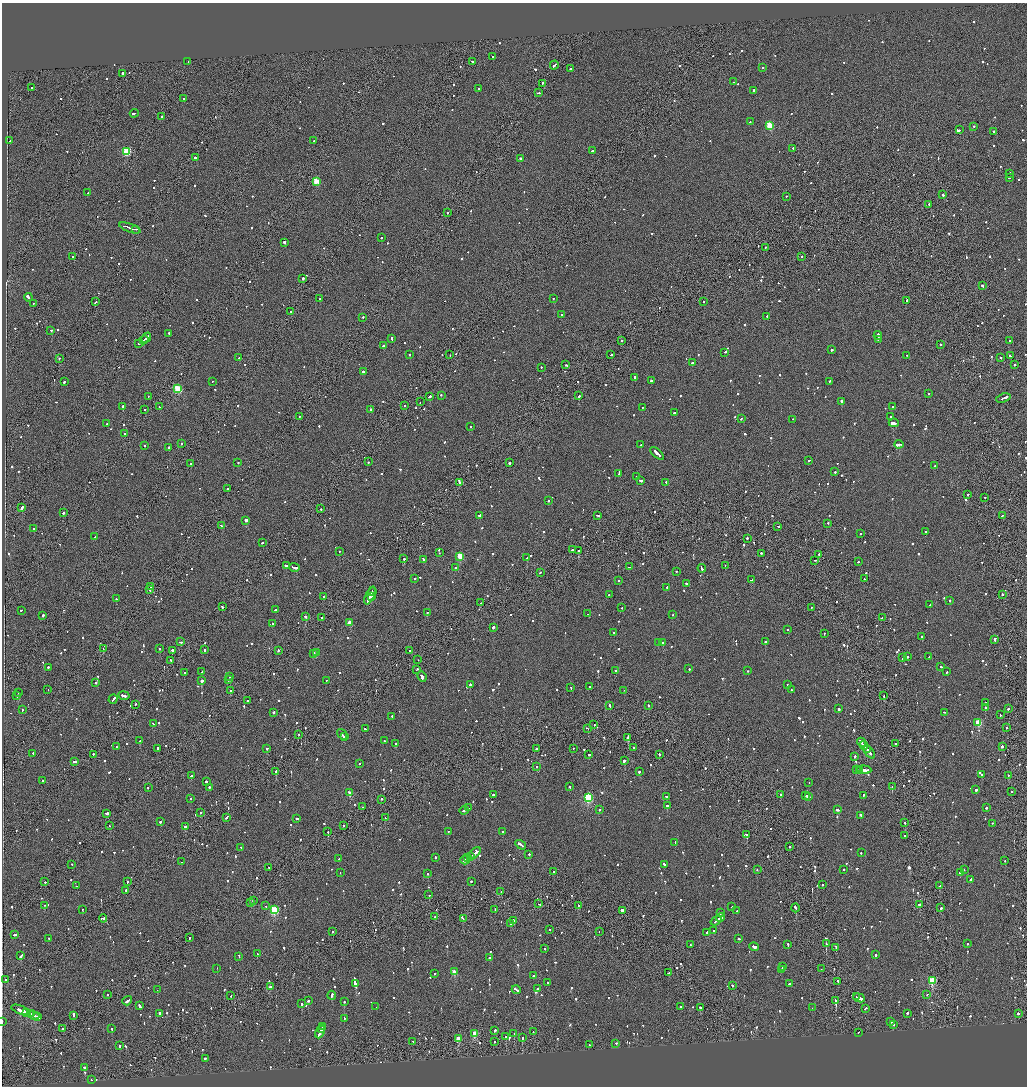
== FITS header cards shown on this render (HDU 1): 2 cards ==
NAXIS1  =                 2050
NAXIS2  =                 2168

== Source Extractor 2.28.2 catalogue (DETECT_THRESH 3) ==
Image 2050 x 2168 px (HDU 1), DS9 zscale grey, zoomed out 1/2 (1 PNG px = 2 x 2 image px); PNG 1029 x 1088 px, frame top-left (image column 2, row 2167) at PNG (2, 3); each listed source drawn as its Kron ellipse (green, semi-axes under 4 px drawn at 4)
Background -0.0762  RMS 0.067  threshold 0.201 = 3 sigma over >= 5 px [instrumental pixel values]
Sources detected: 1417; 54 cannot appear on this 1/2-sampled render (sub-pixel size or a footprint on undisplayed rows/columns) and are neither listed nor drawn; of the other 1363, the 500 brightest by FLUX_AUTO listed and drawn (863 fainter detections omitted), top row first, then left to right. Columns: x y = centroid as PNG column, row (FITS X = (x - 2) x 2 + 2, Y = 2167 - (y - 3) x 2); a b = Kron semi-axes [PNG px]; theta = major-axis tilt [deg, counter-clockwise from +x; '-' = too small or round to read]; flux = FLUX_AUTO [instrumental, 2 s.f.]
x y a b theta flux
492 57 2 2 - 160
188 61 2 1 - 110
473 62 3 2 - 190
554 65 4 2 - 290
763 67 2 2 - 160
570 69 2 2 - 140
123 74 2 2 - 13000
733 82 2 2 - 120
542 83 2 1 - 120
32 88 2 2 - 120
479 89 2 2 - 170
754 90 2 2 - 210
538 93 3 2 - 170
184 99 2 2 - 120
134 113 4 2 - 540
162 116 2 1 - 330
750 122 2 2 - 160
770 125 3 3 - 640
974 126 2 2 - 150
959 130 2 2 - 130
993 131 2 2 - 470
10 140 2 2 - 210
314 141 2 2 - 110
793 148 2 2 - 150
592 151 3 2 - 97
127 152 3 3 - 860
195 157 2 2 - 310
520 158 2 2 - 680
1010 173 3 2 - 250
1009 178 3 2 - 630
316 181 3 3 - 420
88 193 2 1 - 160
943 195 2 2 - 1000
786 196 2 2 - 100
929 204 2 2 - 500
447 213 2 1 - 180
130 228 11 2 -20 890
136 229 2 1 - 130
381 238 2 2 - 210
284 242 2 2 - 910
765 247 2 2 - 120
802 256 2 2 - 120
73 257 2 1 - 200
303 278 2 2 - 610
982 286 3 2 - 270
28 297 4 2 - 1100
553 298 2 2 - 140
320 299 2 1 - 490
907 300 3 2 - 210
704 301 2 1 - 96
95 302 3 1 - 110
33 303 2 2 - 140
291 311 2 2 - 200
561 314 2 1 - 150
767 316 2 2 - 230
363 317 2 2 - 100
51 330 3 2 - 110
169 333 2 2 - 130
878 335 4 2 - 470
146 337 5 1 - 320
392 339 3 2 - 140
878 339 2 2 - 110
144 340 4 2 - 440
1009 340 2 2 - 100
622 341 2 1 - 710
139 343 2 1 - 170
383 345 2 2 - 280
940 345 2 2 - 300
831 350 2 2 - 400
725 352 3 2 - 140
410 354 2 2 - 150
450 355 2 2 - 97
611 355 2 2 - 100
907 355 2 1 - 120
1010 355 2 2 - 150
239 357 2 2 - 350
59 358 2 2 - 170
1001 358 2 2 - 130
692 362 2 2 - 280
566 365 2 1 - 130
1015 365 2 2 - 250
541 367 2 2 - 160
363 371 2 2 - 340
634 378 4 2 - 250
212 381 2 2 - 120
651 381 2 2 - 200
830 381 2 2 - 180
64 382 2 2 - 200
178 389 3 3 - 920
929 394 2 2 - 130
441 395 2 2 - 150
148 396 2 1 - 120
429 396 3 2 - 200
579 396 2 2 - 470
1003 398 7 2 20 500
841 401 3 2 - 530
420 402 2 2 - 98
404 405 2 1 - 150
123 406 3 2 - 810
159 407 2 1 - 120
642 407 2 2 - 99
893 407 2 2 - 97
145 409 2 1 - 110
370 409 2 2 - 260
674 413 2 2 - 170
299 416 2 2 - 110
890 417 2 2 - 100
741 419 2 2 - 150
793 419 2 2 - 110
894 423 5 2 - 2300
107 424 2 2 - 350
471 427 2 2 - 100
125 433 2 1 - 160
181 443 2 2 - 390
899 444 4 2 - 1200
145 445 2 2 - 120
641 445 2 2 - 430
169 447 2 1 - 620
657 453 8 2 -42 460
809 460 3 2 - 170
238 462 2 2 - 100
368 462 2 2 - 110
509 463 2 2 - 1000
191 464 2 2 - 1300
935 466 3 2 - 180
835 472 2 2 - 110
619 473 4 2 - 200
636 476 2 2 - 140
640 480 3 2 - 260
460 482 4 2 - 940
666 482 2 2 - 230
227 489 2 2 - 110
968 495 2 2 - 120
985 497 2 2 - 620
548 501 2 2 - 150
22 507 3 2 - 290
321 509 2 2 - 99
63 513 2 2 - 400
480 515 3 2 - 420
598 515 4 2 - 170
1002 515 3 1 - 250
246 520 2 2 - 670
828 523 2 2 - 210
221 526 3 2 - 200
778 526 3 2 - 380
34 528 2 2 - 760
926 532 2 2 - 130
860 534 2 2 - 200
95 537 2 2 - 150
747 538 2 2 - 550
262 543 2 2 - 140
572 550 2 2 - 600
578 550 2 2 - 560
339 551 2 2 - 360
439 553 2 2 - 100
761 553 2 2 - 190
819 554 2 2 - 130
460 556 3 3 - 580
527 557 3 2 - 130
404 559 2 2 - 210
423 559 3 2 - 210
815 560 2 1 - 98
858 562 2 1 - 320
286 565 3 2 - 300
725 565 2 1 - 180
294 567 5 2 - 400
456 567 2 2 - 110
629 567 3 2 - 120
702 568 4 2 - 310
677 571 2 1 - 200
540 572 2 1 - 120
414 578 2 2 - 230
864 579 4 2 - 260
619 580 2 2 - 110
751 580 2 2 - 200
686 583 2 2 - 180
151 587 2 2 - 120
667 587 2 2 - 140
150 589 3 2 - 230
372 591 3 1 - 190
1002 594 2 2 - 210
370 595 9 2 66 1200
609 595 2 2 - 100
323 596 2 2 - 130
372 597 2 2 - 120
116 599 2 2 - 130
949 600 2 2 - 250
481 603 2 1 - 120
930 605 2 2 - 110
222 607 2 2 - 260
811 607 2 2 - 97
622 608 2 2 - 96
276 609 3 2 - 190
21 610 2 2 - 500
427 612 2 2 - 160
588 614 2 2 - 110
42 615 2 2 - 280
672 615 2 2 - 150
305 616 3 2 - 130
321 618 2 1 - 170
882 618 2 2 - 100
349 622 3 2 - 200
273 623 2 2 - 150
493 627 3 2 - 280
787 630 2 1 - 220
614 632 2 2 - 98
824 633 2 1 - 130
922 636 2 2 - 140
995 639 3 2 - 210
765 641 2 2 - 540
180 642 3 2 - 120
658 643 2 2 - 190
663 643 2 2 - 490
103 648 2 1 - 130
160 649 2 2 - 120
172 650 2 2 - 850
204 650 2 2 - 110
278 650 2 2 - 380
410 651 2 2 - 380
316 653 2 2 - 99
314 654 3 2 - 160
907 657 2 2 - 120
929 657 2 2 - 130
903 658 2 2 - 150
170 660 2 1 - 210
418 660 2 1 - 100
48 667 2 2 - 160
941 667 2 2 - 110
417 669 2 2 - 120
689 669 2 2 - 100
615 671 2 2 - 120
748 671 2 2 - 100
202 672 4 2 - 280
947 672 2 2 - 100
185 673 2 2 - 780
230 676 2 2 - 150
422 677 5 2 - 630
201 680 2 2 - 1800
228 680 2 2 - 380
326 681 2 2 - 100
95 683 2 2 - 330
470 684 2 2 - 360
787 685 2 2 - 200
590 687 2 2 - 120
571 688 2 2 - 100
48 689 2 1 - 260
624 690 2 1 - 140
792 690 2 2 - 210
230 691 2 2 - 170
19 693 2 2 - 150
17 695 2 2 - 460
124 696 6 2 -10 810
884 696 2 1 - 330
113 699 5 2 - 340
247 701 2 2 - 440
985 703 2 2 - 430
135 704 2 1 - 140
648 705 2 2 - 270
609 706 4 2 - 240
985 707 2 2 - 160
838 709 2 2 - 410
1008 709 2 2 - 250
22 710 2 2 - 140
273 712 2 2 - 740
944 712 2 2 - 100
1000 715 2 2 - 130
392 716 2 2 - 230
978 723 3 3 - 560
153 724 3 2 - 160
594 725 2 2 - 150
587 728 3 1 - 350
1006 728 2 1 - 180
365 729 2 2 - 150
298 734 2 2 - 350
342 734 6 2 -55 340
344 737 2 1 - 130
628 738 2 2 - 1300
140 741 2 2 - 240
385 741 2 2 - 99
861 742 5 2 - 620
396 743 2 2 - 100
895 744 2 2 - 130
864 745 4 2 - 780
1002 746 2 2 - 1000
116 747 2 2 - 100
633 747 2 1 - 100
158 748 3 2 - 110
267 748 2 2 - 230
573 748 2 2 - 110
536 749 2 2 - 310
867 750 3 2 - 260
869 752 8 2 -52 720
33 753 2 2 - 130
93 754 2 2 - 140
589 754 2 2 - 440
659 754 2 2 - 640
855 756 2 2 - 190
624 760 3 2 - 2200
74 762 4 2 - 290
359 764 2 2 - 140
536 767 2 2 - 130
856 769 2 2 - 140
859 769 3 1 - 490
864 770 7 2 -3 570
276 771 2 2 - 500
639 772 2 2 - 200
982 775 2 2 - 100
1008 775 2 2 - 140
191 776 2 2 - 410
43 781 2 2 - 110
206 781 2 2 - 300
809 783 2 1 - 510
570 786 2 2 - 130
209 787 2 2 - 200
892 787 3 2 - 130
148 788 2 2 - 120
976 790 2 2 - 1500
1012 791 2 2 - 170
350 793 2 2 - 190
493 794 2 2 - 150
780 794 2 2 - 170
805 795 3 2 - 270
863 795 2 2 - 150
666 796 3 2 - 250
808 796 3 2 - 230
588 797 4 3 - 1800
191 798 2 2 - 240
381 799 2 2 - 490
667 805 2 2 - 520
363 807 2 1 - 140
469 808 2 2 - 130
986 808 2 2 - 100
464 810 5 2 - 270
599 810 2 2 - 280
837 810 3 2 - 410
106 813 3 2 - 850
200 813 2 2 - 450
861 815 3 2 - 310
227 817 4 2 - 370
297 818 3 2 - 150
385 818 2 2 - 150
160 822 2 2 - 540
905 823 2 2 - 120
992 823 2 2 - 98
344 825 2 2 - 120
109 826 2 1 - 170
185 826 3 2 - 480
448 831 2 2 - 100
328 832 2 1 - 470
502 832 2 2 - 120
746 835 3 2 - 1200
905 836 2 2 - 140
675 842 3 2 - 210
521 845 6 2 -32 540
789 846 2 2 - 130
241 847 2 2 - 110
474 853 7 2 42 460
861 853 2 2 - 130
529 854 2 2 - 150
470 856 2 2 - 180
435 857 2 2 - 230
468 858 2 1 - 150
339 859 2 1 - 110
465 860 5 2 - 360
1005 860 2 1 - 110
181 862 2 2 - 140
72 864 2 2 - 110
664 864 3 2 - 190
269 868 2 2 - 130
757 869 2 2 - 280
843 869 2 1 - 190
964 870 2 2 - 97
340 872 2 2 - 110
554 872 2 2 - 330
960 872 2 2 - 450
427 874 2 2 - 250
971 879 2 2 - 190
471 881 2 2 - 210
45 882 2 2 - 110
127 882 2 1 - 180
822 885 2 2 - 110
77 886 2 2 - 120
940 886 3 2 - 110
126 890 2 2 - 330
501 892 3 2 - 120
429 895 2 2 - 97
253 900 2 2 - 150
250 902 2 2 - 120
539 904 3 2 - 180
920 904 3 2 - 420
44 905 2 1 - 150
578 905 2 1 - 300
265 906 2 1 - 100
732 907 2 1 - 170
795 908 4 2 - 300
941 908 2 2 - 590
83 909 2 1 - 170
495 909 2 1 - 220
274 910 3 3 - 1200
622 910 3 2 - 430
737 910 2 2 - 130
721 913 3 2 - 150
435 917 2 1 - 100
720 917 4 2 - 730
103 918 4 2 - 220
463 919 2 2 - 100
514 920 3 2 - 170
716 921 6 2 37 1300
510 923 2 1 - 100
549 929 2 2 - 98
714 930 2 2 - 440
599 931 2 2 - 110
332 932 2 2 - 100
707 932 2 2 - 270
15 935 3 2 - 200
189 938 2 1 - 150
49 939 3 2 - 180
739 939 3 2 - 170
788 944 2 2 - 320
826 944 2 2 - 160
967 944 2 2 - 110
690 945 2 1 - 130
754 947 5 2 - 290
836 947 3 2 - 200
545 949 2 2 - 180
257 954 2 2 - 240
876 955 2 2 - 150
20 956 3 2 - 480
239 956 3 2 - 100
489 957 2 2 - 130
782 967 3 2 - 550
217 968 2 2 - 120
781 969 4 2 - 360
821 969 2 1 - 210
454 972 3 3 - 320
435 973 2 2 - 280
669 973 3 2 - 140
533 975 2 2 - 240
6 979 2 2 - 110
932 980 3 3 - 750
838 981 2 1 - 260
547 982 2 2 - 180
356 983 3 2 - 2900
789 984 2 2 - 170
732 986 2 2 - 170
270 987 2 2 - 200
537 989 2 2 - 140
157 990 2 2 - 100
516 990 4 2 - 350
108 994 2 1 - 120
927 994 2 2 - 190
332 995 4 2 - 210
231 996 2 2 - 110
856 997 2 1 - 200
859 998 6 2 -22 630
308 1000 2 2 - 190
127 1001 5 2 - 390
344 1001 2 2 - 140
836 1001 3 2 - 16000
301 1004 2 2 - 1200
140 1006 4 2 - 440
681 1006 2 2 - 120
376 1007 2 1 - 120
701 1008 2 2 - 500
812 1008 2 2 - 130
865 1008 3 2 - 150
21 1010 10 2 -20 620
27 1012 3 2 - 180
907 1013 2 2 - 260
1018 1013 2 2 - 410
30 1014 4 1 - 230
160 1014 3 2 - 480
33 1015 6 2 -21 410
73 1015 3 2 - 290
38 1017 3 2 - 190
344 1018 2 2 - 100
2 1021 3 1 - 1000
891 1022 2 1 - 350
894 1024 2 2 - 110
323 1026 3 2 - 280
112 1028 2 2 - 110
63 1029 2 2 - 280
321 1029 2 2 - 140
495 1030 3 2 - 200
320 1031 7 2 64 560
533 1032 2 1 - 130
858 1032 2 1 - 130
475 1033 3 2 - 380
514 1034 2 2 - 99
506 1037 2 2 - 660
458 1038 3 2 - 300
522 1038 2 1 - 510
413 1041 2 2 - 140
494 1042 2 2 - 110
616 1043 2 2 - 120
120 1045 2 2 - 440
589 1045 2 2 - 140
205 1058 2 2 - 460
84 1067 3 2 - 170
91 1080 2 1 - 120
At the frame edge (FLAGS 8, measured only in part): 1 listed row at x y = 2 1021
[863 fainter detections neither listed nor drawn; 54 sub-pixel or undisplayed-footprint detections neither listed nor drawn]